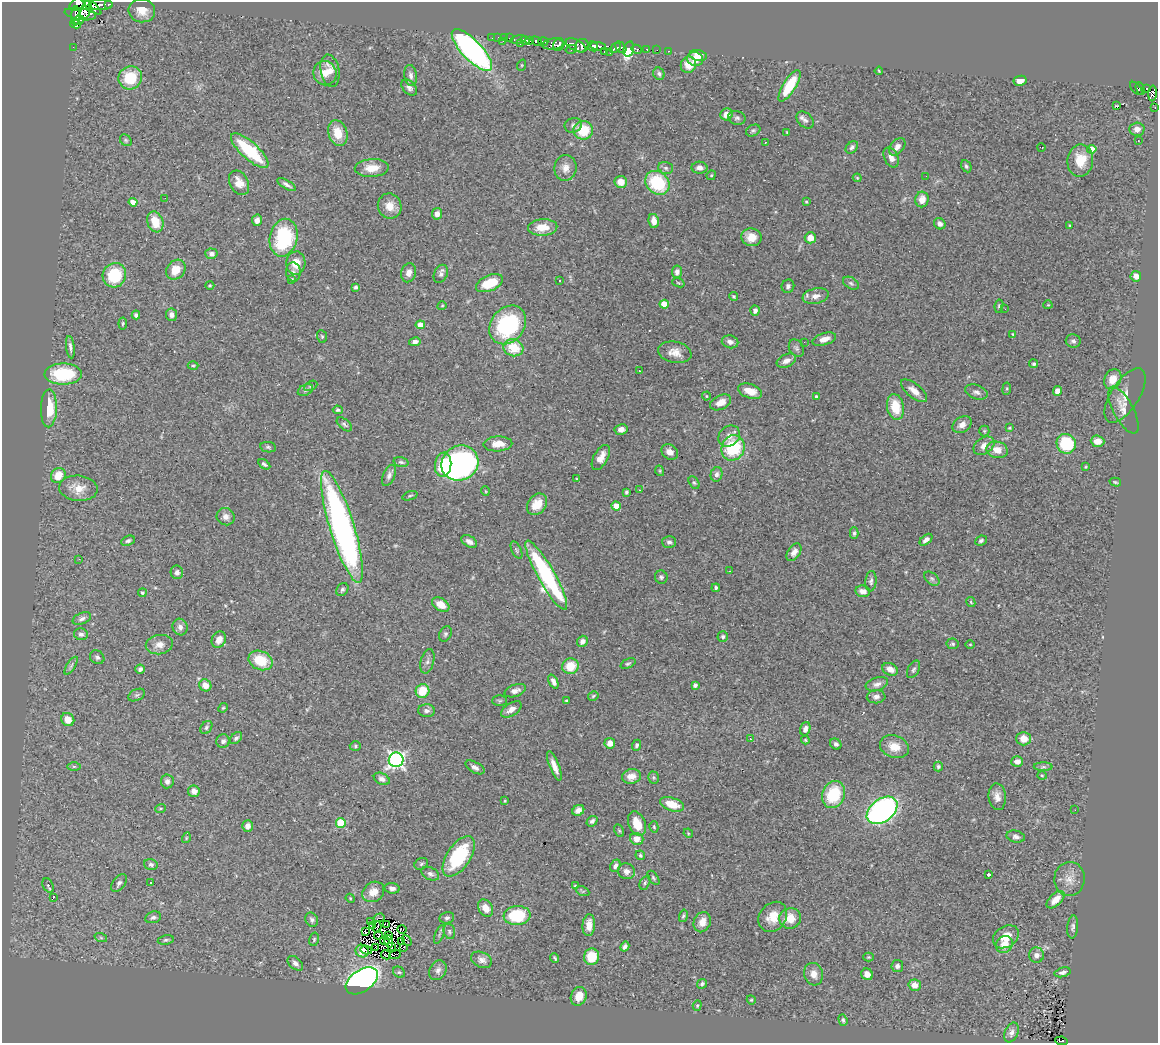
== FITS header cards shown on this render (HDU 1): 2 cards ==
NAXIS1  =                 1156
NAXIS2  =                 1041

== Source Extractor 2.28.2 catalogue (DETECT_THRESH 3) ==
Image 1156 x 1041 px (HDU 1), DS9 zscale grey, 1 PNG px = 1 image px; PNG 1160 x 1045 px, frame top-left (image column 1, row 1041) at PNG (2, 2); each listed source drawn as its Kron ellipse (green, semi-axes under 4 px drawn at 4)
Background 0.604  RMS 0.039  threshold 0.117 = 3 sigma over >= 5 px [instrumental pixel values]
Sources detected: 393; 12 with non-positive FLUX_AUTO (blend fragments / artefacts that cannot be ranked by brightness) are neither listed nor drawn; the other 381 listed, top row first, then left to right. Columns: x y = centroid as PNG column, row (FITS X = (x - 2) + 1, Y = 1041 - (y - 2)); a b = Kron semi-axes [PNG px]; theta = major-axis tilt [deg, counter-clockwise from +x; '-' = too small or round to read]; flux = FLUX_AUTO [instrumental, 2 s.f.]
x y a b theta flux
78 4 9 6 35 180
108 4 3 3 - 61
91 5 13 3 -41 360
100 5 12 5 2 83
86 10 9 5 71 290
142 11 13 11 -10 33
80 14 16 6 -9 33
76 16 10 3 88 270
79 20 5 4 - 190
76 24 6 3 -10 170
492 37 3 2 - 5.9
498 37 3 2 - 3.1
504 38 2 2 - 7.1
509 38 2 2 - 5.4
518 40 8 4 10 35
525 40 5 3 - 120
503 41 3 2 - 3.3
529 41 3 3 - 94
537 41 6 3 -31 200
543 42 5 3 - 220
520 44 3 2 - 10
553 44 10 5 6 230
559 45 6 5 - 11
576 45 11 5 -28 160
582 46 7 6 - 240
593 46 5 4 - 380
598 46 8 4 -7 480
73 47 2 2 - 2.3
621 47 7 4 -47 190
615 48 6 3 40 110
571 49 6 3 14 35
629 49 8 5 75 280
637 49 5 3 - 57
647 49 3 3 - 17
472 50 27 10 -46 710
657 50 2 2 - 2.1
669 51 3 2 - 4.9
604 52 4 3 - 64
610 53 3 2 - 14
698 55 9 5 -11 21
695 59 8 6 -21 25
522 65 6 3 71 2.3
688 65 8 7 - 38
330 71 16 9 -79 30
879 71 4 2 - 2.3
325 73 12 11 - 31
659 74 6 5 - 6.2
411 75 10 6 -82 12
130 78 12 11 - 94
1020 81 6 5 - 21
789 86 18 6 58 98
409 87 9 6 -46 9.3
1136 88 8 3 -48 14
1140 88 6 3 -71 32
1147 88 3 3 - 43
1153 93 8 3 87 34
1117 106 3 2 - 11
1155 107 3 2 - 6
727 114 6 5 - 26
737 118 9 6 -14 7.3
805 120 10 7 -42 10
573 125 9 7 18 8.9
1137 129 7 6 - 18
583 130 10 9 - 77
753 130 7 5 25 5.3
787 132 4 3 - 2.7
338 133 13 9 -71 52
126 140 6 5 - 4.5
1138 141 2 2 - 1.9
765 142 3 3 - 13
852 147 7 5 47 7.7
897 147 10 6 50 17
1041 147 4 2 - 2.7
1092 149 4 4 - 40
250 151 24 8 -42 160
891 158 10 7 -64 17
1080 160 16 13 81 58
966 166 6 4 -63 5.3
372 168 17 9 3 41
565 168 13 11 82 22
666 168 7 5 -16 7
699 168 8 6 -2 13
711 175 5 4 - 3.5
926 176 2 2 - 1.2
857 178 4 4 - 2.6
621 182 6 6 - 29
239 183 13 9 -61 32
657 183 13 11 -43 150
286 185 10 4 -32 8.5
165 198 2 2 - 3.6
922 199 8 6 82 24
133 202 4 4 - 29
806 202 3 3 - 3.1
390 206 13 11 -72 32
437 214 6 5 - 15
257 220 6 5 - 11
654 221 7 5 -80 19
155 222 10 8 -69 49
940 224 6 5 - 9.8
1070 225 3 2 - 2.2
543 227 15 8 3 41
751 237 10 9 - 31
284 238 19 14 77 200
810 238 5 5 - 27
211 254 6 5 - 10
296 263 11 9 86 36
176 270 11 8 50 43
293 272 9 7 -85 10
677 272 6 5 - 9.5
409 273 9 7 74 17
441 274 9 6 65 8.8
114 275 12 11 - 110
1136 276 5 5 - 17
292 279 4 3 - 2.7
559 280 3 2 - 8.5
489 283 14 8 23 66
678 283 6 4 -20 3.1
851 283 8 5 -30 6.5
210 285 4 3 - 2.7
788 286 7 6 - 7.1
356 287 4 3 - 5.1
733 296 4 3 - 3.3
816 296 13 7 11 18
664 304 4 4 - 42
1048 305 4 4 - 2.6
442 306 4 3 - 2.3
999 306 7 4 81 4.1
1005 309 2 2 - 1.9
755 311 5 4 - 10
136 315 4 4 - 6.4
171 315 6 5 - 10
123 323 6 4 82 3.3
420 325 4 4 - 31
508 325 21 16 51 270
1013 334 4 3 - 2.3
322 336 6 5 - 4.1
824 339 12 6 16 20
1073 341 7 6 - 7.3
415 342 6 4 12 11
730 342 8 6 -13 13
804 342 3 2 - 2.4
70 347 11 4 -83 9.3
513 348 10 8 -18 73
796 348 9 7 -59 6.7
675 352 17 10 -11 27
786 361 10 6 24 15
1034 364 4 4 - 4.4
193 366 5 3 - 2.8
639 371 2 2 - 2.3
63 374 18 10 0 140
1113 379 10 8 62 28
311 386 7 4 28 4.1
1007 389 6 3 81 3.2
305 390 8 5 27 7.2
750 391 12 7 -18 33
914 391 15 7 -39 22
1058 391 5 4 - 17
976 392 12 7 -19 11
1125 395 31 14 57 35
706 396 4 4 - 2.7
816 397 4 4 - 4.1
721 402 11 7 26 24
895 407 13 8 -79 67
49 408 19 8 88 75
338 410 5 4 - 5
1123 410 26 10 -62 25
344 424 9 5 -40 5.8
962 425 10 7 35 18
1010 428 4 3 - 2.8
621 429 6 5 - 15
984 431 5 5 - 3.6
729 436 12 9 39 20
1098 441 7 5 -3 24
498 444 14 7 2 33
1066 444 10 9 - 130
984 446 11 8 35 19
268 447 8 5 -10 5.1
733 448 13 11 67 160
997 450 11 8 -11 28
670 452 9 7 -39 18
601 457 14 7 60 23
401 462 7 4 -14 5.2
460 463 19 17 31 750
264 464 6 4 -33 4.8
443 465 12 8 83 100
1086 467 4 3 - 2.4
660 471 5 3 - 2.6
717 474 7 6 - 8.2
389 475 11 6 67 9.9
58 476 8 7 - 41
576 479 4 3 - 2.1
1115 482 6 4 -17 3.6
694 483 7 5 -61 4.2
78 488 19 12 -5 43
640 490 2 2 - 2
485 491 5 3 - 2.2
626 492 4 3 - 5.2
410 496 8 4 19 3.9
537 504 11 9 51 42
616 506 4 4 - 47
226 517 9 8 - 14
342 527 58 12 -73 980
854 533 6 4 90 5.3
926 540 7 4 40 11
128 541 7 4 24 6.2
469 541 8 5 -32 12
981 541 6 4 26 5.6
669 542 7 6 - 7.4
516 550 9 4 -64 5.2
794 552 10 6 56 15
79 559 3 2 - 3.2
729 571 3 2 - 3.5
177 572 7 6 - 7.5
546 575 39 8 -60 400
661 577 6 6 - 6.1
932 579 9 5 -40 6.2
871 581 10 5 85 7.6
716 588 4 4 - 5.4
342 589 7 5 55 5.8
863 591 7 6 - 17
142 593 4 4 - 3.9
971 602 5 3 - 2.9
441 605 9 6 -31 33
82 619 10 5 23 9.6
180 627 8 7 - 12
81 634 7 6 - 8.4
445 634 8 6 62 6.4
723 637 5 5 - 5.3
219 640 8 7 - 27
582 641 6 5 - 10
953 644 6 5 - 4.4
970 644 5 3 - 2.1
159 645 14 9 9 21
97 657 7 6 - 6.8
260 660 12 9 -22 72
427 661 12 6 76 10
628 664 8 4 25 4.7
71 666 10 4 57 6.3
570 666 8 7 - 59
140 669 4 4 - 7.5
890 669 8 6 -25 20
914 669 9 5 62 6.7
553 682 7 4 -65 10
877 684 11 6 18 12
205 685 6 5 - 25
695 685 4 3 - 7.5
422 691 7 6 - 57
515 691 11 6 19 13
137 695 9 5 26 6.3
593 696 5 4 - 3.2
876 697 9 6 3 9.9
566 700 3 3 - 2.8
500 701 7 5 1 4.3
223 708 5 4 - 3.1
511 709 11 6 33 15
427 711 8 6 -2 11
68 720 7 6 - 32
206 727 7 5 53 5.6
805 729 7 5 71 13
236 738 7 4 44 7
750 739 4 4 - 2.6
1024 739 7 7 - 32
805 740 4 3 - 3.2
223 741 7 6 - 8.4
610 743 5 5 - 20
836 744 6 5 - 6.4
637 745 5 4 - 5.3
355 746 5 5 - 3.8
894 747 15 11 -20 37
396 760 7 7 - 810
1017 761 6 5 - 17
74 766 7 4 0 4.2
554 766 15 4 -68 22
938 766 5 4 - 4.3
475 767 10 5 -30 10
1043 767 9 4 -1 6.4
1042 775 5 3 - 2.5
631 776 9 7 10 27
653 778 6 5 - 4.2
382 779 8 5 -26 13
167 781 7 6 - 9.5
194 791 6 5 - 13
833 794 14 11 67 120
997 797 13 8 -85 19
505 801 3 3 - 2.3
672 804 12 6 -18 47
161 808 5 2 - 2.4
578 810 6 5 - 16
882 810 17 11 37 720
1075 810 3 2 - 2.1
592 821 6 4 39 6.7
341 823 5 5 - 120
637 824 13 8 -68 41
248 826 6 5 - 14
654 827 6 4 -75 3.4
619 830 6 4 -62 3.3
688 833 5 4 - 2.6
1016 837 9 6 -13 9.3
186 838 5 3 - 2.6
637 839 7 5 -19 30
640 855 5 4 - 4.4
459 856 23 12 56 180
151 864 7 5 -16 6.8
421 864 7 5 30 4.5
615 866 6 5 - 10
626 871 8 8 - 13
430 874 9 6 -25 8.5
988 875 3 3 - 7.9
653 878 8 4 -54 4.8
1069 879 17 15 83 31
119 883 10 6 52 10
151 883 3 2 - 2.5
645 883 7 5 64 5.1
48 885 7 5 -65 6.4
575 886 3 3 - 3.2
392 888 7 5 -8 8.9
583 891 7 4 -24 3.9
373 892 12 9 37 27
53 898 3 2 - 27
350 898 5 3 - 2.9
1056 900 11 6 44 23
486 908 9 7 -58 25
517 915 13 9 6 140
683 916 6 3 75 4.2
153 917 8 5 17 7.6
773 917 16 13 53 44
379 918 5 2 - 0.15
447 918 7 5 15 6.4
790 918 11 10 - 46
312 920 7 6 - 6.8
371 921 4 2 - 1.6
702 922 10 8 67 23
372 925 3 2 - 0.1
387 925 3 2 - 3
589 925 11 6 85 25
377 927 5 2 - 0.6
1073 927 11 5 84 7.8
402 929 4 2 - 0.97
365 931 4 2 - 1.3
449 931 8 5 -75 5.9
439 934 10 3 69 4.8
378 935 4 2 - 2
389 936 4 2 - 3.2
1006 937 14 10 33 37
101 938 6 4 -19 4.2
314 939 7 5 76 4.2
166 940 8 4 11 5.4
385 941 5 2 - 2.6
389 941 6 3 -72 2.8
407 941 6 2 -47 1.3
402 942 4 3 - 5.6
1004 944 9 8 - 32
391 947 3 2 - 0.81
404 947 3 2 - 2.6
625 947 5 4 - 7.5
376 948 2 2 - 3.3
366 950 5 3 - 22
362 951 7 6 - 10
386 955 5 2 - 3.5
395 955 6 2 20 7.2
1036 955 7 7 - 12
591 957 8 7 - 60
868 957 5 4 - 2.8
555 958 5 3 - 3.6
482 960 11 7 -23 14
295 963 9 5 -41 9.4
897 966 6 6 - 8
438 970 10 8 60 13
399 972 6 5 - 4.3
1063 972 8 4 15 8.5
814 974 11 9 -75 24
867 974 6 5 - 16
362 981 18 11 34 1000
702 984 5 4 - 5.7
915 985 6 5 - 23
579 996 9 7 64 32
751 1000 5 4 - 2.8
697 1005 5 4 - 3.5
843 1020 6 4 -71 4.5
1012 1032 10 6 65 12
1062 1041 6 3 -7 40
At the frame edge (FLAGS 8, measured only in part): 2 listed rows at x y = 78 4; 1062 1041
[12 non-positive-flux detections neither listed nor drawn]